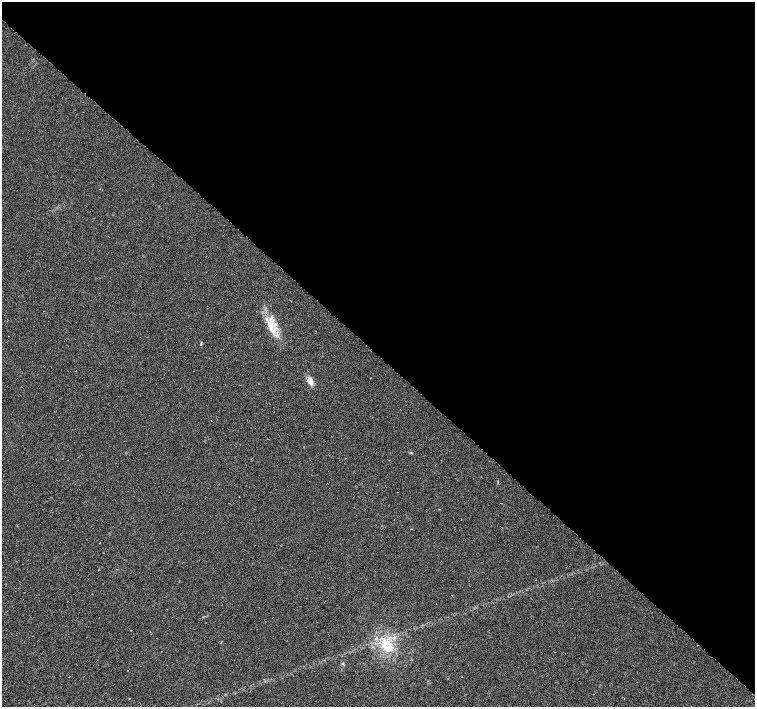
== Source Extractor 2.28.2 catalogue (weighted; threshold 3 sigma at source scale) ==
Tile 3 of 4 x 4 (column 3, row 1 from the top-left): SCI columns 3013-4517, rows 4386-5795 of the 6024 x 6018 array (HDU 1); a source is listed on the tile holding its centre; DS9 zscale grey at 2 x 2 block average (1 PNG px = mean of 2 x 2 image px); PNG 757 x 709 px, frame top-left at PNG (2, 2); no overlay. Shown black and unused: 50% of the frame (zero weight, under 3 of 6 exposures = <1% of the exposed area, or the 3 px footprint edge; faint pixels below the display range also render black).
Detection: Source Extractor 2.28.2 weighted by HDU 2 'WHT'; one run over the whole footprint, this tile lists its part. Background 0.00247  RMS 0.0037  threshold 0.0151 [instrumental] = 3 sigma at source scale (4.09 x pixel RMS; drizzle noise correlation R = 1.36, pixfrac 0.8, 0.0396/0.0396 arcsec/px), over >= 5 px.
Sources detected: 8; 1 inside a brighter listed object's ellipse — not listed separately; the other 7 listed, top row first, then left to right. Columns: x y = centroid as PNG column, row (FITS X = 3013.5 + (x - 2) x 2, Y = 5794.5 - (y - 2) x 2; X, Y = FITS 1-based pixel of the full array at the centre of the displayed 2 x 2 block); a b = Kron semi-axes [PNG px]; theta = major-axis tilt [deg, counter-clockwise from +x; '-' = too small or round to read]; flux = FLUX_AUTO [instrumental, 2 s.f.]
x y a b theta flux
272 330 15 9 -37 10
201 344 4 3 - 0.76
310 381 8 5 -64 5.7
100 543 2 2 - 0.31
451 595 2 2 - 0.35
387 645 16 11 -58 22
129 698 2 2 - 0.43